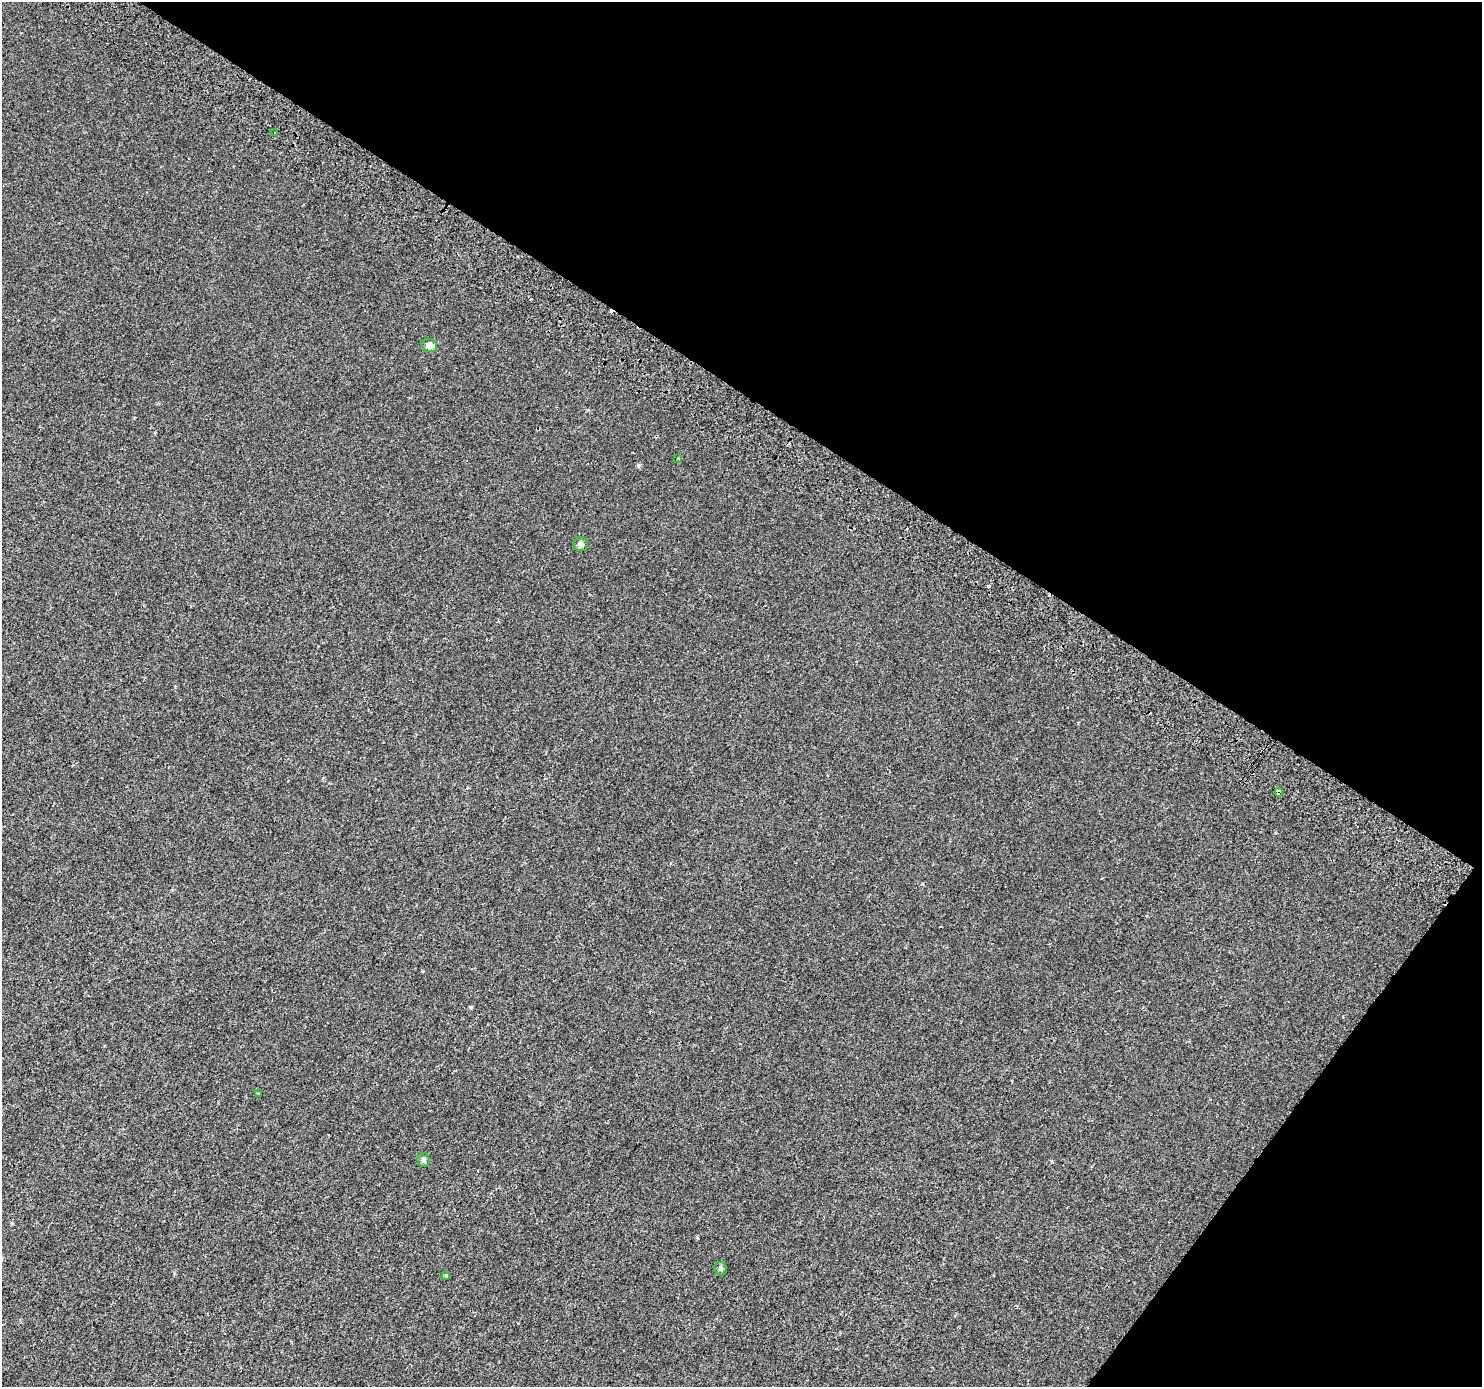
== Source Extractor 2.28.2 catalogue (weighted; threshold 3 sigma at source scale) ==
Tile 8 of 4 x 4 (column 4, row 2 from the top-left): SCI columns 4484-5963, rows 3074-4458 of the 5998 x 6079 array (HDU 1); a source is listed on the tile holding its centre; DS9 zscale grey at full resolution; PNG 1484 x 1389 px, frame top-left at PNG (2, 2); each listed source drawn as its Kron ellipse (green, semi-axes under 4 px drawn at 4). Shown black and unused: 34% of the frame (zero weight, under 2 of 3 exposures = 3% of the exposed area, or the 3 px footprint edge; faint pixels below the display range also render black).
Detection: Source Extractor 2.28.2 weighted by HDU 2 'WHT'; one run over the whole footprint, this tile lists its part. Background 2.48e-04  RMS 0.0039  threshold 0.0176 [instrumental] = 3 sigma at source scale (4.5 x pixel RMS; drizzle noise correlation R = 1.50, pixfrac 1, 0.0396/0.0396 arcsec/px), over >= 5 px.
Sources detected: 14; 5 cosmic-ray / hot-pixel residue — neither listed nor drawn; the other 9 listed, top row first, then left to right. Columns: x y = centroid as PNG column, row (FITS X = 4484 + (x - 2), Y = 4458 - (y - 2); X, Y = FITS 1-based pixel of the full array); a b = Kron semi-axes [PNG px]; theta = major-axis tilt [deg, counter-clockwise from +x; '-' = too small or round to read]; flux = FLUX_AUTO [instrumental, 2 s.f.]
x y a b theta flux
274 133 3 2 - 0.34
429 345 8 6 -18 2.3
678 458 4 2 - 0.29
581 544 7 7 - 1.2
1279 792 4 4 - 7.3
259 1094 3 3 - 1.2
423 1160 7 6 - 1
721 1269 7 6 - 0.84
446 1276 3 3 - 3.2
Overlapping masked pixels (flux is a lower limit): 1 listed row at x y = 1279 792